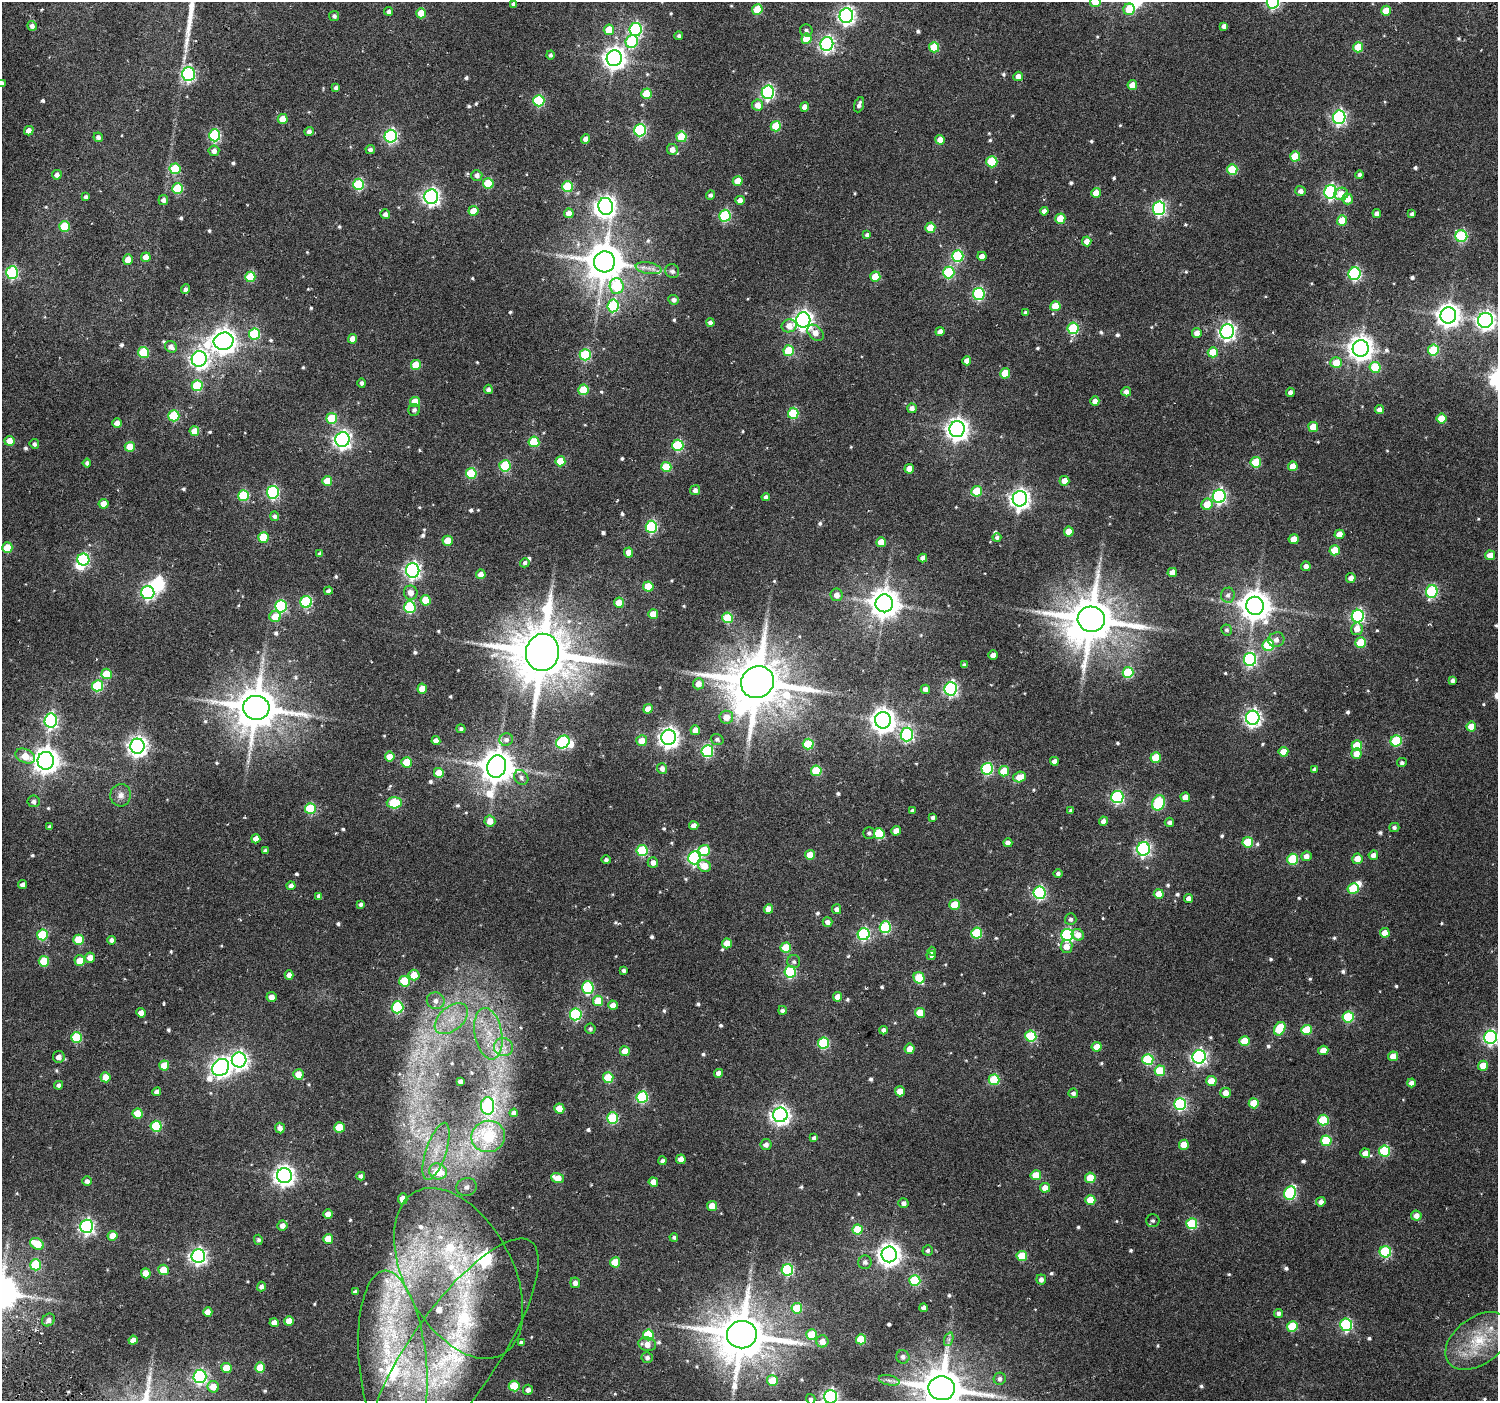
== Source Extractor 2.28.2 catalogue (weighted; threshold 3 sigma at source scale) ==
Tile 7 of 4 x 4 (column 3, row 2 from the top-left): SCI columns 3021-4516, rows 2959-4357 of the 6050 x 5983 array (HDU 1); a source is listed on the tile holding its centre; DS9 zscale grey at full resolution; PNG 1500 x 1403 px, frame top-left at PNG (2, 2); each listed source drawn as its Kron ellipse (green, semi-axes under 4 px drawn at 4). Shown black and unused: <1% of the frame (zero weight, under 4 of 7 exposures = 2% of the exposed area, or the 3 px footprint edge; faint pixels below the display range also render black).
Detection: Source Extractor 2.28.2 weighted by HDU 2 'WHT'; one run over the whole footprint, this tile lists its part. Background 0.0503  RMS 0.005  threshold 0.0204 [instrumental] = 3 sigma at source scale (4.09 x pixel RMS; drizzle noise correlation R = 1.36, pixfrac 0.8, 0.0396/0.0396 arcsec/px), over >= 5 px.
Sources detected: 697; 7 inside a brighter object's white glare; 1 cosmic-ray / hot-pixel residue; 1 long thin detection or spike segment (spike, bleed or trail) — neither listed nor drawn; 9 inside a brighter listed object's ellipse — not listed separately; of the other 679, all 500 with FLUX_AUTO >= 1.05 (the completeness limit of this list) listed and drawn (179 fainter detections not listed), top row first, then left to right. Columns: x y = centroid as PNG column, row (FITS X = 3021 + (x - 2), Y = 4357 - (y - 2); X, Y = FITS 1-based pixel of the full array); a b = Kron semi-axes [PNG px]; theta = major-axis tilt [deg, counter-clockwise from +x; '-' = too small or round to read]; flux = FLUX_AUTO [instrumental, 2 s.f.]
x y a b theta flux
1095 2 5 5 - 6.8
1273 2 6 6 - 68
513 4 4 3 - 1.2
1129 9 6 5 - 14
757 10 5 5 - 17
389 11 4 4 - 1.4
1386 11 5 5 - 10
421 13 5 5 - 10
334 16 5 5 - 1.3
846 16 7 7 - 160
32 26 5 4 - 2
1224 26 4 4 - 2
636 29 6 6 - 73
609 30 5 5 - 9.1
806 30 6 6 - 1.4
679 36 4 4 - 1.1
806 39 5 5 - 14
632 42 6 6 - 34
827 44 7 6 - 120
934 47 5 5 - 17
1358 47 5 5 - 12
550 55 4 4 - 1.2
614 58 8 7 - 340
188 74 7 6 - 85
1018 76 5 4 - 3.5
2 84 4 3 - 1.3
1132 85 5 4 - 6.2
336 88 4 4 - 1.5
768 92 7 6 - 87
646 94 5 5 - 13
539 101 5 5 - 38
758 105 5 5 - 4.6
859 105 8 4 70 1.8
805 107 4 4 - 3.8
1339 117 7 6 - 96
283 119 5 5 - 8.4
776 126 5 5 - 18
640 130 6 6 - 60
29 131 5 4 - 3
309 131 4 4 - 1.7
215 135 6 5 - 48
391 136 6 6 - 76
98 137 5 4 - 1.7
681 137 5 5 - 23
586 139 5 4 - 2.9
940 140 5 5 - 5.6
370 150 5 4 - 1.5
672 150 5 5 - 3.5
214 151 5 5 - 2.6
1295 156 5 5 - 14
992 162 5 5 - 22
175 169 5 5 - 21
1232 169 5 5 - 17
57 175 5 5 - 2.1
477 175 5 5 - 2.2
1360 175 4 4 - 1.5
738 181 5 5 - 8.5
488 183 5 5 - 20
359 184 5 5 - 34
567 187 5 5 - 25
177 189 5 5 - 26
1301 191 5 5 - 2
1330 192 7 6 - 90
1096 193 5 5 - 6.5
1341 194 7 6 - 6
710 195 5 4 - 1.3
86 197 4 3 - 1.1
431 197 7 7 - 160
1348 199 5 5 - 4.8
163 200 5 5 - 1.8
740 200 4 4 - 3
606 206 8 7 - 230
1159 208 7 6 - 80
473 211 5 5 - 9.4
1044 211 4 4 - 2.5
569 213 5 5 - 4.7
385 214 5 5 - 2
1377 214 4 4 - 2.1
1412 214 4 4 - 1.4
725 216 6 5 - 43
1060 219 5 5 - 11
1342 221 5 5 - 13
65 226 5 5 - 20
930 228 5 5 - 11
867 235 4 4 - 1.5
1461 236 6 6 - 44
1087 241 5 4 - 5
958 256 6 5 - 42
982 256 4 4 - 3
146 257 5 4 - 5.4
128 260 5 5 - 4.7
604 262 10 10 - 1400
649 268 13 5 -10 2.7
672 271 7 6 - 1.6
12 272 6 6 - 56
949 272 6 5 - 40
1355 274 6 6 - 71
250 277 5 5 - 19
875 277 5 5 - 11
617 286 8 7 - 34
185 289 5 4 - 1.3
979 294 6 6 - 54
674 300 5 5 - 1.7
613 306 6 5 - 40
1055 306 5 5 - 9.8
1025 313 4 4 - 1.3
1448 315 8 8 - 390
803 320 7 7 - 230
1485 320 7 7 - 200
710 322 4 4 - 1.7
789 326 7 6 - 4.9
1073 328 6 5 - 34
940 332 5 4 - 2.8
1227 332 7 7 - 160
815 333 9 6 -44 4.7
1197 333 5 5 - 3.5
254 334 6 5 - 32
353 339 5 4 - 4.6
224 341 10 8 14 520
171 347 6 5 - 2.9
1361 348 8 8 - 460
1433 350 5 5 - 25
789 351 5 5 - 20
143 352 5 5 - 22
1213 352 5 5 - 12
585 355 6 5 - 39
199 359 8 7 - 190
967 361 4 4 - 2.8
1336 362 5 5 - 8.8
416 365 5 5 - 13
1375 367 5 5 - 17
1005 373 5 5 - 9.3
362 383 5 4 - 1.2
197 386 5 5 - 27
488 389 4 4 - 1.7
583 390 5 5 - 14
1126 392 5 4 - 2.7
1290 392 4 4 - 2.2
1095 401 4 4 - 3
415 402 5 5 - 9.1
912 408 5 4 - 2.6
414 410 6 5 - 1.5
1379 410 4 4 - 2.9
793 413 5 5 - 26
174 416 5 5 - 30
332 418 5 5 - 23
1441 418 5 5 - 8.5
117 423 4 4 - 4.3
1313 427 5 5 - 9.4
957 429 8 7 - 340
194 431 5 5 - 7
342 440 7 7 - 180
9 441 5 5 - 5.8
534 442 5 5 - 20
34 444 5 4 - 1.2
678 445 6 5 - 38
130 447 5 5 - 9.8
560 461 5 5 - 12
1256 462 5 5 - 18
87 463 4 4 - 1.2
505 466 5 5 - 32
1293 466 5 5 - 6.8
666 467 5 5 - 17
909 469 5 4 - 5.2
471 473 5 5 - 23
327 481 5 5 - 9.8
1064 481 5 5 - 4.6
695 490 5 5 - 1.9
977 491 5 5 - 18
273 492 6 6 - 65
244 496 5 5 - 28
1219 496 7 6 - 96
766 497 4 4 - 1.5
1020 499 8 7 - 240
104 504 5 5 - 6.7
1207 504 6 5 - 8.8
275 516 5 4 - 1.5
651 527 6 5 - 51
1069 532 5 5 - 8.1
1339 534 5 4 - 6
263 537 5 5 - 18
997 537 4 4 - 1.1
1294 539 5 5 - 7.2
448 541 5 5 - 9.7
881 542 5 5 - 7.8
7 548 5 5 - 15
1335 550 5 5 - 11
629 552 5 4 - 4.4
320 554 4 3 - 1.1
1490 555 5 5 - 4.9
923 558 4 4 - 2.7
83 560 6 6 - 61
525 563 5 4 - 1.2
1306 566 5 4 - 2.8
413 570 7 6 - 150
1172 572 4 4 - 3.8
481 574 5 4 - 3.9
1351 578 5 4 - 3.1
648 587 5 5 - 12
328 591 4 4 - 1.4
1432 591 6 6 - 47
148 593 6 6 - 82
411 593 7 6 - 3.6
837 595 6 6 - 3.3
1228 595 7 7 - 1.9
426 600 5 5 - 10
306 602 6 6 - 44
619 603 5 5 - 7.1
884 603 9 8 - 740
281 606 6 6 - 48
1255 606 9 9 - 770
410 607 6 5 - 41
653 614 5 5 - 8.4
1358 616 6 6 - 80
275 617 6 5 - 9
728 618 5 5 - 21
1091 619 13 13 - 2400
1357 629 6 5 - 4.4
1227 630 5 5 - 1.1
1276 640 8 7 - 2.6
1361 642 5 5 - 17
1268 645 6 5 - 29
542 652 19 16 81 3400
993 655 4 4 - 3.6
1250 659 6 6 - 77
964 665 4 3 - 1.1
1128 672 5 5 - 26
107 674 5 5 - 15
1452 680 4 4 - 1.3
757 682 17 15 34 3100
698 684 5 5 - 4.3
97 686 5 5 - 30
422 689 5 5 - 7.2
925 689 5 4 - 2.4
951 689 6 6 - 92
256 708 13 12 - 1900
648 709 5 4 - 4.9
726 717 7 6 - 5.3
1253 718 7 6 - 150
51 720 7 6 - 93
883 720 8 8 - 470
1471 726 5 5 - 8.2
461 729 4 4 - 1.1
695 730 5 5 - 5
907 734 7 6 - 78
669 737 7 7 - 250
717 739 6 5 - 1.2
506 740 7 6 - 1.8
436 741 4 4 - 3.2
642 741 5 5 - 6.8
1396 741 5 5 - 31
563 742 7 6 - 49
808 744 5 5 - 26
137 746 7 7 - 250
1357 746 5 5 - 15
707 751 6 6 - 46
1283 752 5 5 - 7
1356 754 5 5 - 5.5
25 756 10 6 -23 7.7
390 757 5 5 - 5.7
1156 757 5 5 - 14
46 761 9 8 - 500
1054 761 4 4 - 2.5
407 762 5 5 - 13
1402 763 5 4 - 1.1
497 767 11 9 74 1000
662 768 5 5 - 2.4
987 769 6 6 - 45
1314 769 4 4 - 1.5
816 771 5 5 - 23
1004 771 5 5 - 13
439 773 5 5 - 9.7
521 777 8 6 -48 1.7
1019 777 6 5 - 6.4
121 795 11 10 - 3.1
1117 797 6 6 - 64
1185 797 5 4 - 4.7
34 801 6 6 - 1.7
394 803 7 5 2 30
1159 803 8 6 67 38
310 809 5 5 - 27
912 810 4 4 - 1.1
1071 811 4 4 - 1.2
933 817 4 3 - 1.1
490 821 5 5 - 4.6
1103 821 4 4 - 2.3
1169 822 4 4 - 1.5
694 826 4 4 - 3.7
50 827 4 3 - 1.3
1394 827 5 4 - 1.3
896 831 5 4 - 4.9
869 833 5 5 - 1.3
879 834 5 5 - 31
256 839 4 4 - 4
1248 842 5 5 - 21
1008 843 4 4 - 2.4
1143 849 6 6 - 92
265 851 4 4 - 1.2
642 851 5 5 - 33
704 851 5 5 - 19
810 855 5 5 - 7.3
1373 855 5 4 - 2.2
1306 856 5 5 - 3.1
694 858 6 6 - 87
1293 859 5 5 - 23
1357 859 5 5 - 5.7
606 860 4 4 - 1.3
653 862 5 5 - 2.4
704 866 7 5 -27 6.5
1058 873 4 4 - 1.3
23 885 4 4 - 2
291 886 4 4 - 2.5
1353 888 5 5 - 18
1039 893 6 6 - 70
1159 894 5 5 - 7.5
319 896 4 4 - 1.4
1189 899 4 4 - 2.7
361 904 4 3 - 1.1
954 905 5 5 - 13
768 909 5 4 - 4.9
837 909 5 4 - 2.1
1071 919 6 5 - 1.5
827 922 5 4 - 2.3
885 927 6 5 - 42
977 933 5 5 - 27
1385 933 5 4 - 5.5
864 934 6 6 - 60
42 935 5 5 - 25
1067 935 6 6 - 62
1078 935 6 5 - 4.3
79 940 5 5 - 18
111 940 4 4 - 1.6
727 943 5 5 - 7.4
1066 946 6 6 - 4.1
786 948 5 5 - 20
932 951 4 4 - 1.1
931 955 4 4 - 1.1
90 958 5 5 - 5
44 961 5 5 - 15
80 961 5 5 - 7.3
794 962 6 6 - 1.3
624 971 4 3 - 1.2
790 972 6 6 - 49
289 975 4 4 - 2.7
414 975 5 5 - 7.3
919 978 6 5 - 17
404 981 5 5 - 20
588 987 6 5 - 43
271 997 5 4 - 3.9
838 997 4 4 - 4.8
436 1001 9 8 - 3.1
598 1001 5 5 - 14
613 1005 5 5 - 4.1
397 1007 6 6 - 47
782 1010 4 4 - 1.6
141 1013 5 4 - 3.8
920 1013 5 5 - 11
576 1014 6 6 - 52
1348 1017 5 5 - 33
451 1019 19 11 40 10
590 1029 5 5 - 1.1
1280 1029 7 5 62 21
884 1030 4 4 - 2.1
1306 1030 5 5 - 17
488 1034 26 13 -80 15
1031 1036 5 5 - 33
76 1037 5 5 - 28
1490 1037 6 6 - 110
1245 1041 5 5 - 12
824 1043 5 5 - 35
503 1047 10 9 - 3.7
1097 1047 5 5 - 6
909 1049 5 5 - 4.8
1323 1050 5 4 - 4.4
625 1051 5 5 - 7.5
1393 1056 5 5 - 4.8
59 1057 6 6 - 3
1199 1057 7 6 - 130
1148 1059 5 5 - 35
239 1060 7 7 - 190
164 1065 5 5 - 8.8
1483 1066 5 5 - 7.9
221 1067 9 7 49 240
1160 1071 5 5 - 19
718 1073 4 4 - 2.8
298 1074 5 5 - 6.3
106 1077 5 5 - 7.8
608 1078 5 5 - 20
994 1080 5 5 - 24
460 1081 4 4 - 1.7
1211 1081 5 5 - 8.5
1412 1083 4 4 - 2.8
59 1085 4 4 - 1.6
900 1091 5 5 - 6.2
157 1092 4 4 - 2.4
1073 1093 5 4 - 1.5
1225 1093 5 5 - 4.6
642 1097 6 5 - 42
1254 1103 5 5 - 14
1180 1104 6 6 - 64
487 1106 9 6 89 44
559 1108 5 5 - 8.1
138 1113 5 5 - 12
514 1113 4 4 - 2.6
780 1115 7 7 - 210
612 1118 5 5 - 34
1323 1120 5 5 - 23
156 1126 5 5 - 34
339 1127 5 5 - 11
280 1128 5 5 - 2.5
488 1136 17 15 17 29
814 1138 4 4 - 1.4
1326 1141 5 5 - 24
766 1144 5 5 - 1.9
1184 1145 5 5 - 9.1
436 1151 30 10 71 11
1385 1151 5 5 - 32
1365 1153 5 5 - 4.1
681 1159 5 4 - 4.9
662 1161 4 4 - 1.3
438 1171 9 8 - 16
284 1175 7 7 - 270
1036 1175 5 5 - 10
361 1176 4 4 - 1.6
558 1178 6 5 - 6.2
1090 1178 5 5 - 14
87 1181 5 4 - 1.7
653 1182 5 4 - 4.5
466 1187 10 9 - 3.1
1045 1188 5 5 - 4.5
1290 1193 7 6 - 55
403 1199 5 4 - 5.3
1090 1200 5 5 - 9.7
1321 1202 5 4 - 2.1
903 1203 5 5 - 1.9
712 1206 5 5 - 6.7
328 1214 5 4 - 3.8
1416 1216 5 5 - 3.4
1153 1221 7 6 - 1.2
1192 1224 5 5 - 28
282 1225 5 5 - 3.3
87 1226 7 6 - 120
858 1229 5 5 - 16
113 1236 5 5 - 5.4
674 1237 4 4 - 1.1
328 1239 5 5 - 7.6
258 1240 5 4 - 1.2
37 1244 7 5 -28 14
928 1250 5 5 - 1.1
1385 1252 6 5 - 37
889 1254 8 7 - 370
198 1256 7 7 - 160
1022 1256 5 5 - 19
615 1262 5 5 - 12
865 1262 7 6 - 1.7
36 1265 5 5 - 23
163 1270 5 5 - 10
787 1270 6 5 - 52
146 1273 5 5 - 6.9
459 1273 92 54 -62 120
1041 1279 5 4 - 1.9
915 1280 5 5 - 33
575 1283 5 5 - 2.5
261 1287 5 4 - 1.8
355 1292 4 4 - 1.7
797 1308 5 5 - 18
924 1308 4 4 - 2.7
208 1312 5 4 - 3.8
1278 1313 4 4 - 1.7
49 1320 7 5 46 2.3
289 1321 5 5 - 7.6
274 1323 5 4 - 3.1
1346 1325 6 6 - 52
1292 1326 5 5 - 20
648 1335 5 5 - 28
742 1335 15 13 10 2600
812 1335 5 5 - 12
861 1339 5 5 - 19
949 1339 7 4 72 1.1
133 1340 4 4 - 3.5
822 1341 6 6 - 4.3
1478 1341 37 23 37 24
521 1343 4 4 - 1.5
647 1344 9 6 -10 4.4
452 1356 139 44 55 120
903 1357 7 6 - 1.9
647 1358 5 5 - 1.7
393 1362 92 33 -85 130
226 1368 5 5 - 11
260 1368 5 5 - 12
200 1376 6 6 - 98
1000 1379 6 6 - 1.6
889 1380 10 5 -12 1.7
772 1381 5 5 - 12
514 1386 5 5 - 17
213 1387 6 5 - 6.8
942 1388 13 12 - 1900
528 1390 5 5 - 2
830 1397 6 6 - 130
811 1399 5 4 - 1.3
Isophote crosses this tile's border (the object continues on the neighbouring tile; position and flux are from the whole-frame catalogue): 9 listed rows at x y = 1095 2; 1273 2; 2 84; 1485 320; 1490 1037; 393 1362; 942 1388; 830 1397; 811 1399